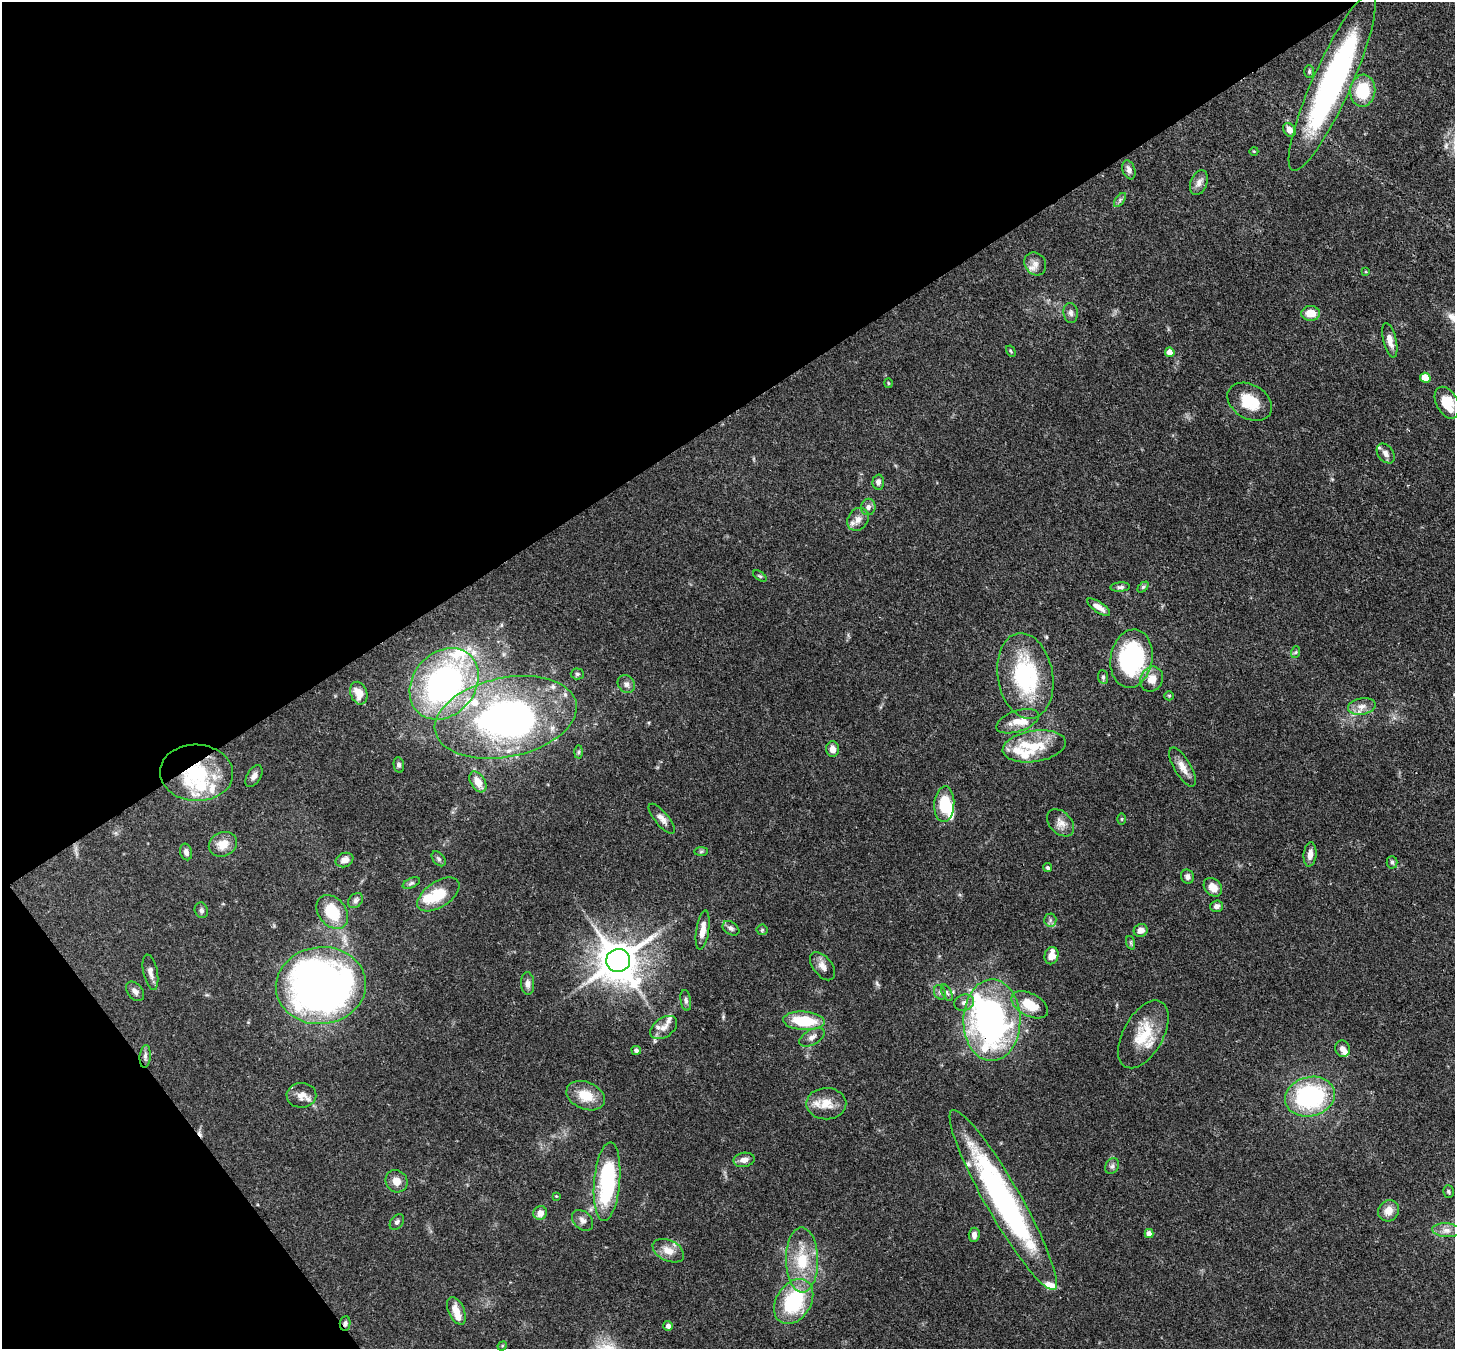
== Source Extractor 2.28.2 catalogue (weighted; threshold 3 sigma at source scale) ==
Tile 5 of 4 x 4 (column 1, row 2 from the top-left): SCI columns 78-1530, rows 3038-4384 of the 5967 x 5939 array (HDU 1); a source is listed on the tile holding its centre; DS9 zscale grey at full resolution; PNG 1457 x 1351 px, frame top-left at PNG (2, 2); each listed source drawn as its Kron ellipse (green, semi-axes under 4 px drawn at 4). Shown black and unused: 35% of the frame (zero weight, under 3 of 4 exposures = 7% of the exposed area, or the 3 px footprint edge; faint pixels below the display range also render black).
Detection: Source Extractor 2.28.2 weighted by HDU 2 'WHT'; one run over the whole footprint, this tile lists its part. Background 0.0985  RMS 0.0041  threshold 0.0186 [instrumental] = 3 sigma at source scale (4.5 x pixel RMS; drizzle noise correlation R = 1.50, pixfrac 1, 0.05/0.05 arcsec/px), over >= 5 px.
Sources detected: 142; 5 inside a brighter object's white glare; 1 cosmic-ray / hot-pixel residue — neither listed nor drawn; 17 inside a brighter listed object's ellipse — not listed separately; the other 119 listed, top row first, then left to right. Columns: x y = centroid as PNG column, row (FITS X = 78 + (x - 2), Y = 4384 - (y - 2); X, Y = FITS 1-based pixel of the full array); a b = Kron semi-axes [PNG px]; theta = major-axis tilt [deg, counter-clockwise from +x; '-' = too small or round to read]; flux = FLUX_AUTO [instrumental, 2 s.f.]
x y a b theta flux
1309 71 6 5 - 0.67
1332 82 97 19 66 110
1363 91 16 12 83 15
1289 130 7 5 -59 2.8
1254 151 4 3 - 0.34
1129 170 10 6 -71 1.8
1199 183 13 8 70 2.4
1120 200 8 4 54 0.9
1035 264 12 10 -54 3.1
1366 272 4 3 - 0.38
1071 313 10 7 -82 1.5
1311 313 9 7 0 6
1390 340 18 6 -77 3.6
1011 351 6 4 -60 0.55
1170 352 5 4 - 3.3
1425 378 5 5 - 9.6
888 383 5 3 - 0.42
1250 402 24 17 -31 12
1447 403 17 10 -63 12
1386 453 11 7 -53 2.5
878 482 7 6 - 1.8
868 507 8 7 - 1.7
858 519 12 10 55 3.2
760 576 7 4 -36 0.59
1120 587 10 4 3 1
1143 587 6 4 45 0.58
1099 607 13 5 -34 2.9
1296 652 6 4 71 0.55
1131 659 29 21 80 50
577 674 6 5 - 0.71
1025 676 43 27 -80 40
1103 677 7 5 -83 0.93
1152 679 13 11 60 4.8
444 684 39 31 50 120
626 684 9 8 - 1.8
359 693 12 8 -69 5.4
1169 696 5 4 - 0.48
1362 706 14 8 10 3
506 717 72 39 11 140
1018 721 22 10 19 5.7
1034 746 32 15 9 14
833 749 8 6 -86 2.7
579 752 6 4 88 0.64
399 765 8 5 -80 0.93
1183 767 22 8 -60 4.1
197 773 36 28 -3 31
254 776 12 7 59 1.9
478 782 11 7 -58 3.8
944 804 18 10 86 14
662 819 18 7 -50 2.6
1122 819 6 4 -90 0.42
1061 823 16 10 -46 3.3
223 844 14 12 22 5.7
701 851 7 4 2 0.63
186 852 8 6 -74 1.6
1310 854 12 6 84 2.9
439 859 8 5 -49 0.96
344 860 9 7 22 2.8
1392 862 6 5 - 0.88
1048 868 4 3 - 0.86
1187 877 7 6 - 1.5
411 883 9 5 25 0.92
1213 887 10 8 -46 4.2
438 894 24 12 34 12
355 901 8 6 47 1.3
1217 906 6 6 - 1.7
201 910 8 6 -66 1.1
332 912 19 13 -52 15
1050 920 6 6 - 1.1
731 928 9 6 -34 1.3
703 930 20 6 81 4.3
762 930 5 5 - 0.56
1141 930 7 6 - 2.8
1131 943 7 4 -71 0.68
1052 956 9 7 78 4.7
618 960 12 11 - 1300
823 966 16 9 -51 3.2
150 972 18 7 -78 2.5
528 983 11 6 -87 1.9
321 986 45 38 6 320
135 991 11 7 -51 1.9
940 992 7 5 -69 0.98
947 993 9 4 -63 1
686 1000 10 5 -81 1.1
964 1002 10 8 17 2
1030 1005 20 11 -28 10
992 1020 41 28 90 140
804 1021 21 9 -4 19
664 1027 15 9 35 3.3
1143 1034 37 20 61 15
812 1037 14 7 28 2.2
1343 1049 8 7 - 2
636 1050 5 4 - 1.1
145 1056 11 5 85 1.4
301 1095 15 12 1 3.8
586 1096 20 13 -22 8.7
1310 1097 25 19 15 53
826 1104 20 15 1 7.4
744 1160 10 7 11 2.5
1112 1166 8 6 57 1.1
396 1181 12 10 -49 3.6
607 1182 39 13 85 43
1448 1192 6 5 - 0.74
556 1196 4 4 - 0.32
1003 1200 103 17 -60 110
1388 1211 11 10 - 4.1
540 1213 7 6 - 3
583 1220 12 8 -42 2.1
397 1222 9 6 52 1.1
1446 1230 14 7 -4 2.7
1149 1234 4 4 - 2.1
974 1235 7 5 86 1.9
668 1251 17 10 -26 5.1
802 1260 32 16 -89 17
794 1302 24 17 57 32
456 1311 15 8 -66 4.9
345 1323 7 5 82 1
668 1326 5 5 - 1.8
502 1346 5 4 - 0.43
Overlapping masked pixels (flux is a lower limit): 6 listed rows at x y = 1332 82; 506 717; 197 773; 992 1020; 1003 1200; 345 1323